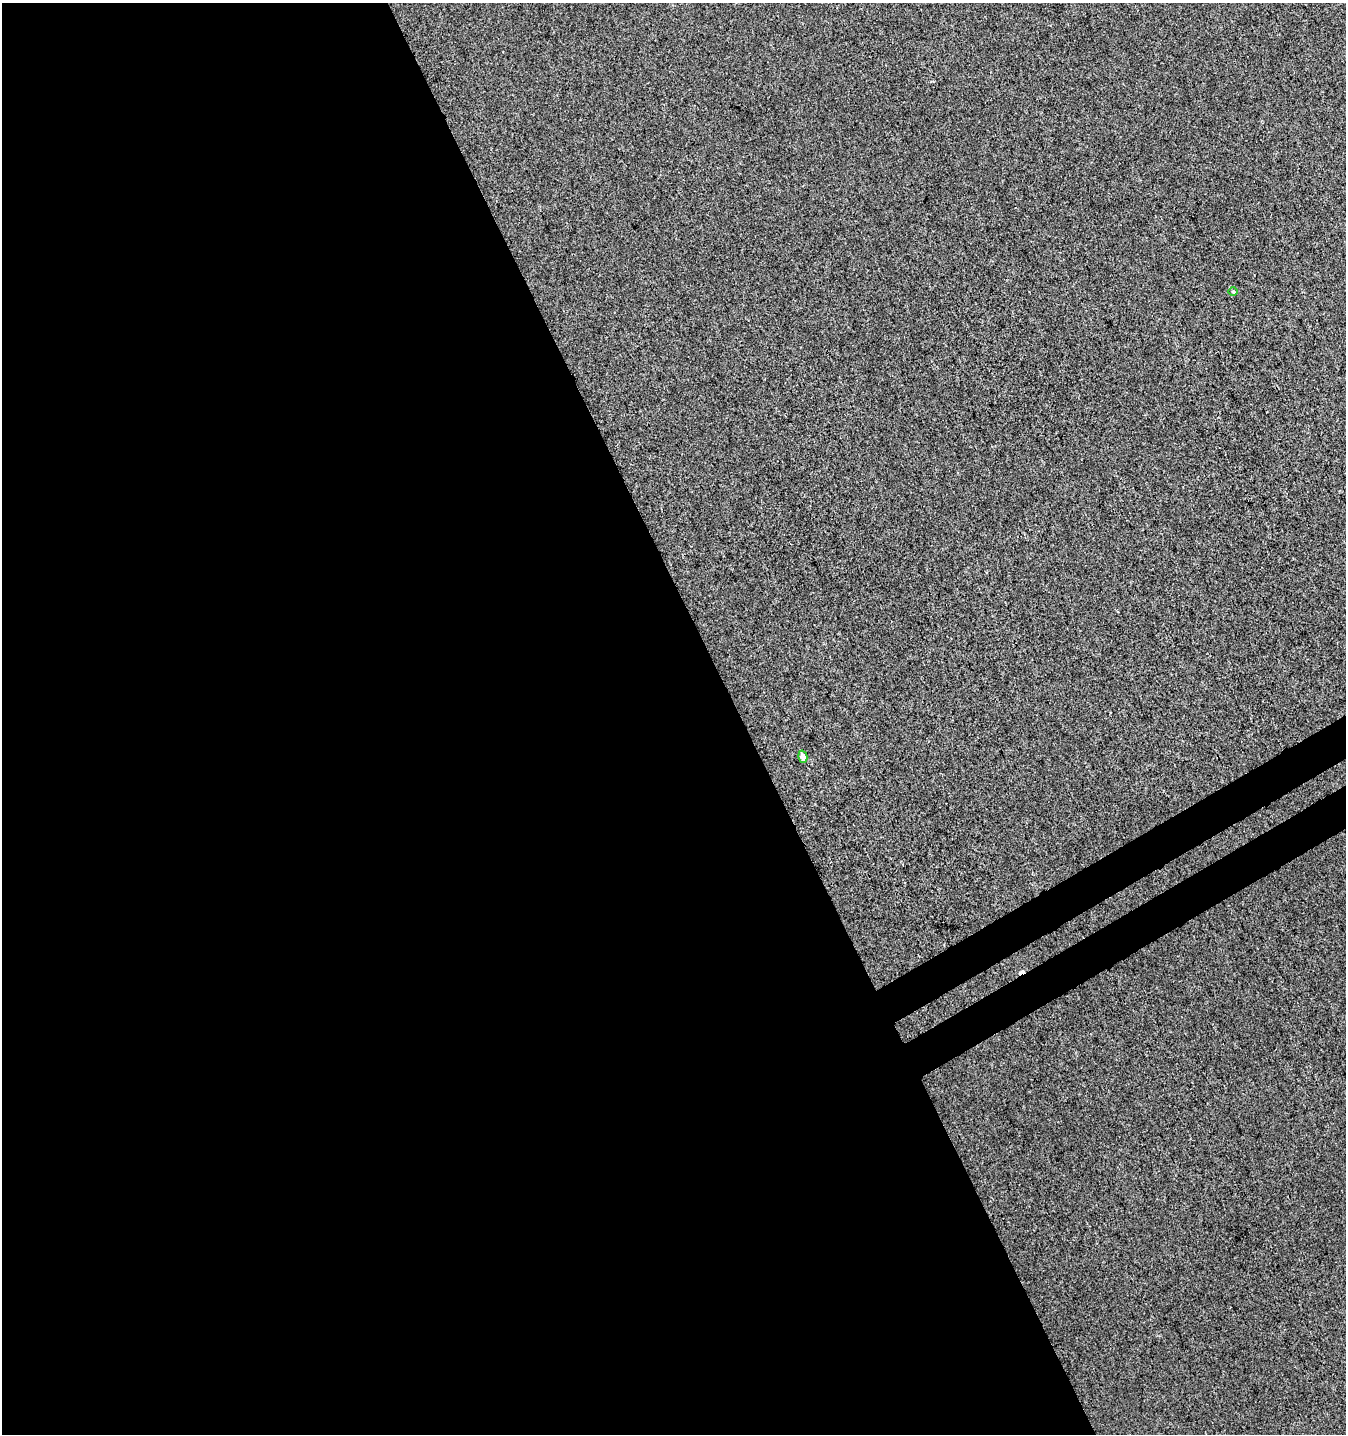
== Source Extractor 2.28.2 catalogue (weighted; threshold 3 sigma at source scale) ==
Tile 9 of 4 x 4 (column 1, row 3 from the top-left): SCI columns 191-1534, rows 1485-2916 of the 5696 x 5835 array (HDU 1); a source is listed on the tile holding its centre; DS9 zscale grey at full resolution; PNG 1348 x 1436 px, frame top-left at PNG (2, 3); each listed source drawn as its Kron ellipse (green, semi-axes under 4 px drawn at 4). Shown black and unused: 57% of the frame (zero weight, under 3 of 4 exposures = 5% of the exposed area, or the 3 px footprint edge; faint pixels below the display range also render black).
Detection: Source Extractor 2.28.2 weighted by HDU 2 'WHT'; one run over the whole footprint, this tile lists its part. Background -4.85e-06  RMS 0.0049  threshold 0.0221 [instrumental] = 3 sigma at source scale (4.5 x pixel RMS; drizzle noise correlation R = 1.50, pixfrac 1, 0.0396/0.0396 arcsec/px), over >= 5 px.
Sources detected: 3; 1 cosmic-ray / hot-pixel residue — neither listed nor drawn; the other 2 listed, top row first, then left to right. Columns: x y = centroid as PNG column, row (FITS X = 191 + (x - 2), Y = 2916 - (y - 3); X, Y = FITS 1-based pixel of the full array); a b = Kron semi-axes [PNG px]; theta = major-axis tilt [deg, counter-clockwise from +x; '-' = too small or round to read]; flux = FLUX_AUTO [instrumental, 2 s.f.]
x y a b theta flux
1233 292 5 3 - 0.49
803 757 6 4 -75 2.7